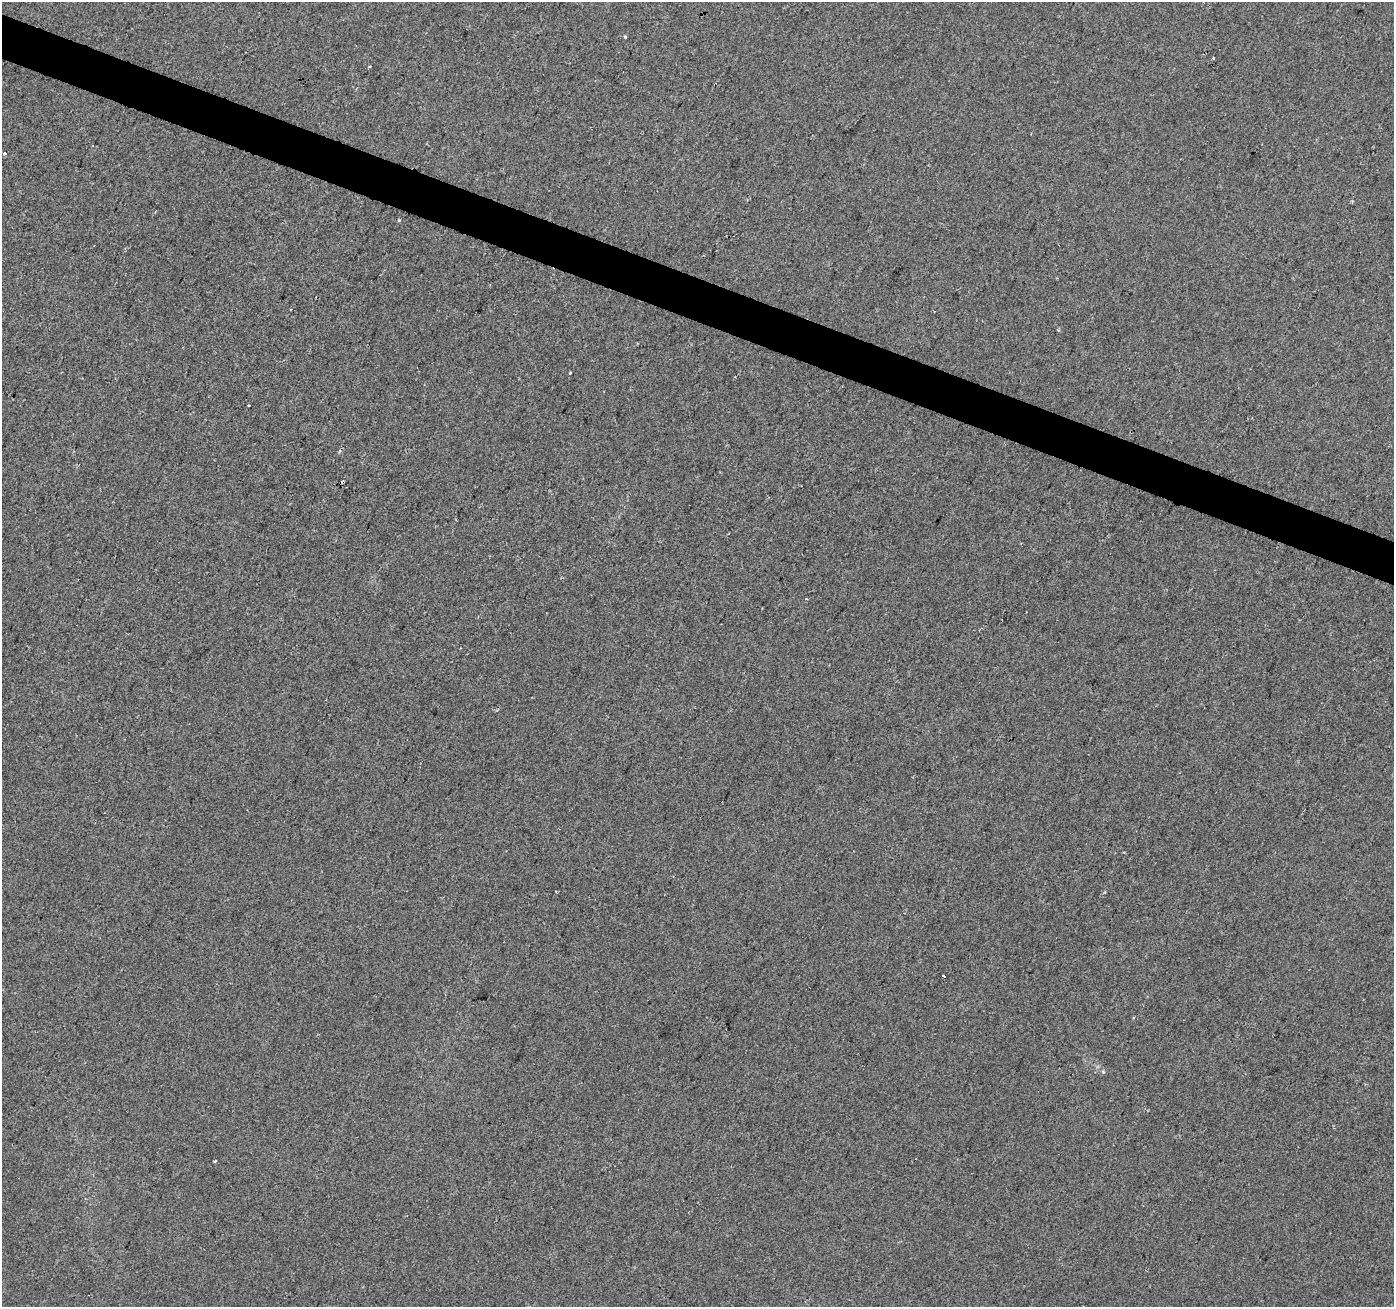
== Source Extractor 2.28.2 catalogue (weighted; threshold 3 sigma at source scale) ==
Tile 11 of 4 x 4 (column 3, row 3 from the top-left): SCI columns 2789-4180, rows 1580-2884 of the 5571 x 5702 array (HDU 1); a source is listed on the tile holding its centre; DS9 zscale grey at full resolution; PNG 1396 x 1309 px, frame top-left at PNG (2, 2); no overlay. Shown black and unused: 3% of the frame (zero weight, under 2 of 3 exposures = <1% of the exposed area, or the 3 px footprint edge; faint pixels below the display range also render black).
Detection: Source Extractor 2.28.2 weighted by HDU 2 'WHT'; one run over the whole footprint, this tile lists its part. Background 0.00856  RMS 0.0081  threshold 0.0365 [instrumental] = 3 sigma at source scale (4.5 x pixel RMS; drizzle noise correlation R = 1.50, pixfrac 1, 0.0396/0.0396 arcsec/px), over >= 5 px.
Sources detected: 7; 2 cosmic-ray / hot-pixel residue — not listed; the other 5 listed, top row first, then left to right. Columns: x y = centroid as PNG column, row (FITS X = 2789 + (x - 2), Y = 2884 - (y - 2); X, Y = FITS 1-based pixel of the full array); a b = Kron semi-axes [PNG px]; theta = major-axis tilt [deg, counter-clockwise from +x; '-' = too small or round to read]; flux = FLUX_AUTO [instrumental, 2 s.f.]
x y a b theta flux
625 36 3 3 - 2.5
1213 58 3 3 - 2.4
4 153 3 3 - 8.7
570 373 3 2 - 1.6
215 1161 3 3 - 3.2